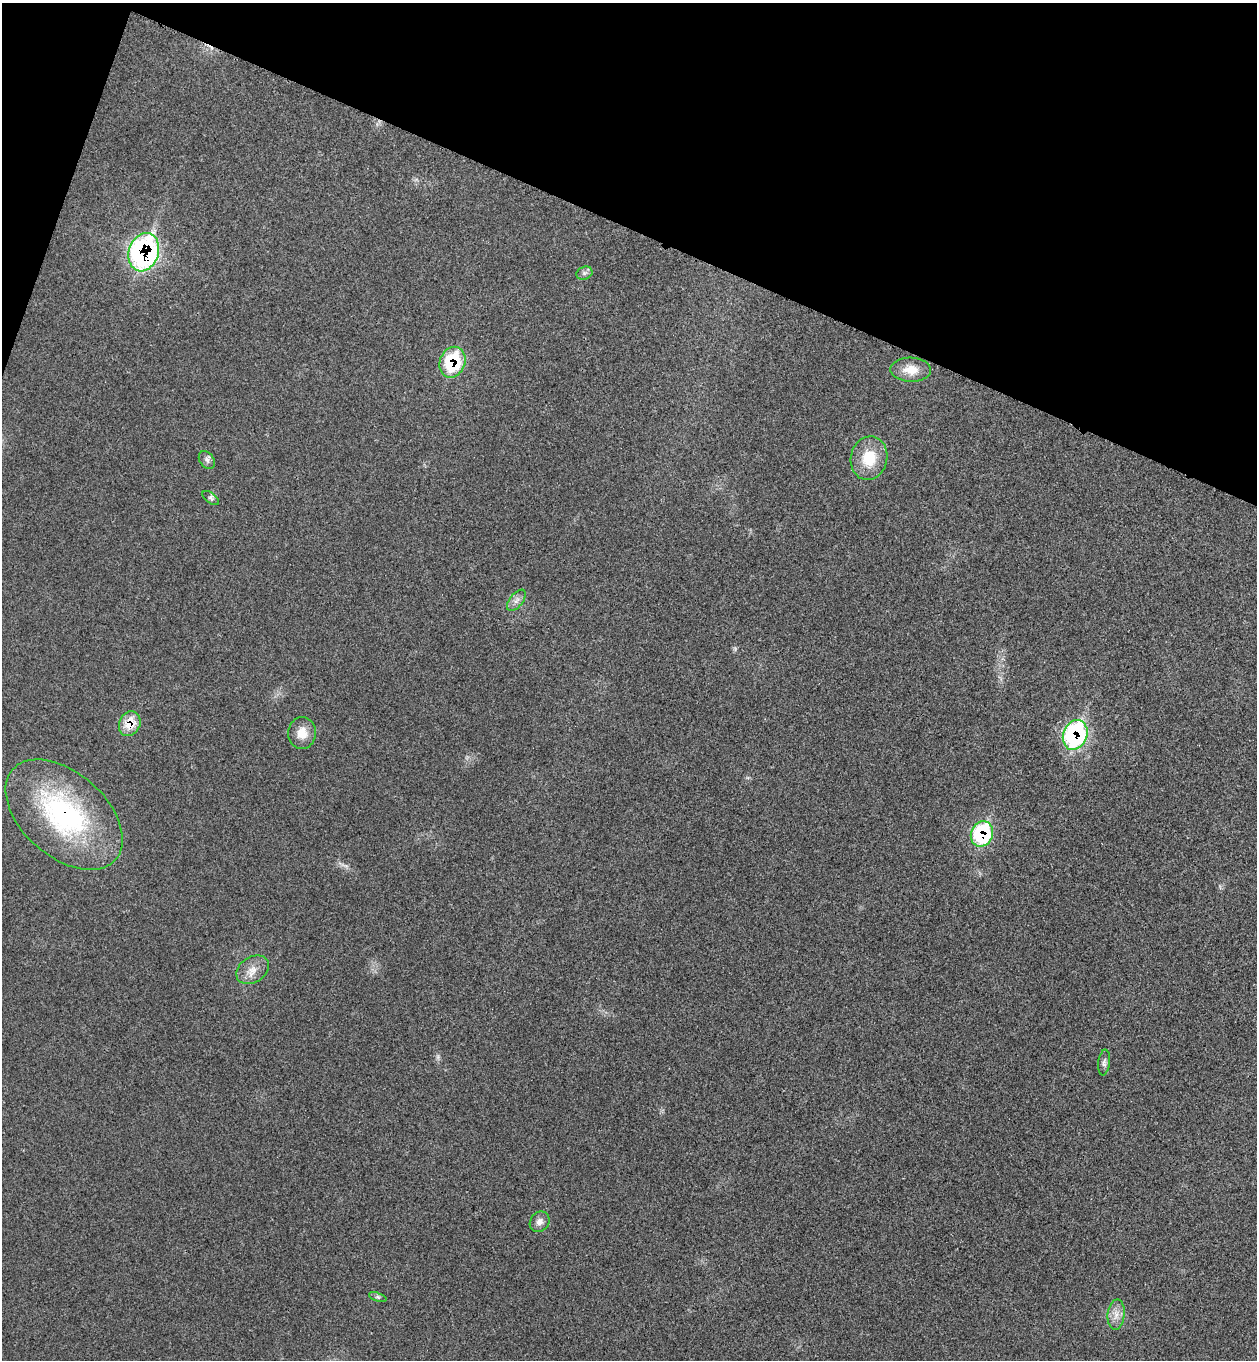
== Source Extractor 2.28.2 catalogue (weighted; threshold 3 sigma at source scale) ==
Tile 2 of 4 x 4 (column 2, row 1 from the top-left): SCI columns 1448-2702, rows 4104-5461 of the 5534 x 5489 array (HDU 1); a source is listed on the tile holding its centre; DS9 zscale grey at full resolution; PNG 1259 x 1362 px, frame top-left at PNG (2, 3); each listed source drawn as its Kron ellipse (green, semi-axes under 4 px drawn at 4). Shown black and unused: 18% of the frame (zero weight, under 3 of 4 exposures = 6% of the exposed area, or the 3 px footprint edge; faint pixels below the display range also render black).
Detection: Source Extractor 2.28.2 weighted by HDU 2 'WHT'; one run over the whole footprint, this tile lists its part. Background 0.0414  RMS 0.0068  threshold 0.0308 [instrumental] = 3 sigma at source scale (4.5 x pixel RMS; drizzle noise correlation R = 1.50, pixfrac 1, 0.05/0.05 arcsec/px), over >= 5 px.
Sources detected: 18; all 18 listed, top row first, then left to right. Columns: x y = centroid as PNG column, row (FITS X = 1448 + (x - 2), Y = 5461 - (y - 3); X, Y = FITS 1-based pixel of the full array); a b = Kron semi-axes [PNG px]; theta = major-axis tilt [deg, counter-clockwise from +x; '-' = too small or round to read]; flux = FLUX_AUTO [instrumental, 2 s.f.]
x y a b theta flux
144 252 19 15 70 160
584 273 8 6 20 2.1
452 362 16 12 69 41
911 370 20 12 -2 11
869 458 22 18 77 21
207 460 10 7 -54 2.5
211 498 10 5 -38 1.7
516 600 12 6 51 3.4
130 724 13 10 65 13
302 733 16 13 87 9.3
1075 735 15 12 68 110
64 815 68 42 -41 130
982 834 13 11 67 62
253 970 18 12 33 8.1
1104 1062 13 5 83 2.3
540 1222 11 9 49 3.8
378 1297 9 4 -19 1.4
1116 1315 15 8 85 6.1
Overlapping masked pixels (flux is a lower limit): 6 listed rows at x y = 144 252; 452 362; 130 724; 1075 735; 64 815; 982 834